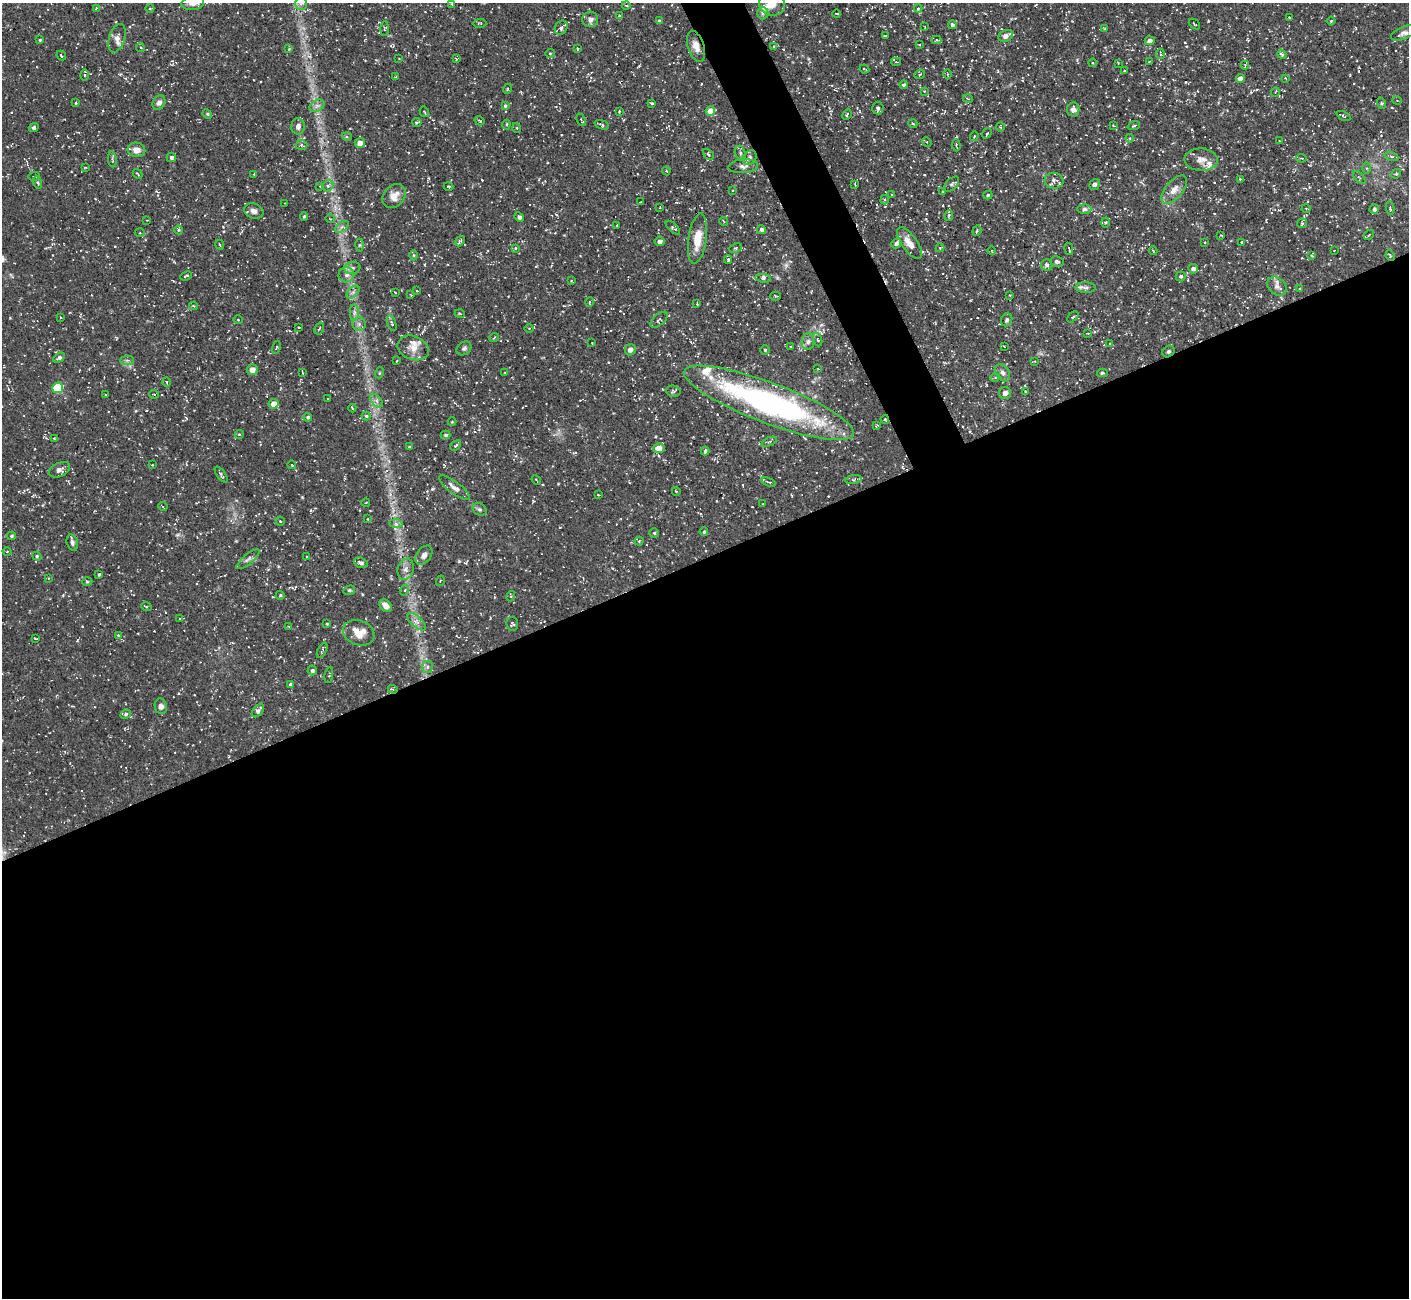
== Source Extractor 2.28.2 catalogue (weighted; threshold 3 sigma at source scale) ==
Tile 15 of 4 x 4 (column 3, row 4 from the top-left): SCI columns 2816-4222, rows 155-1450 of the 5631 x 5621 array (HDU 1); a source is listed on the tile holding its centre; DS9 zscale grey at full resolution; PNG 1411 x 1300 px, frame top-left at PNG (2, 3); each listed source drawn as its Kron ellipse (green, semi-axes under 4 px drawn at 4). Shown black and unused: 59% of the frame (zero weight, under 3 of 5 exposures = <1% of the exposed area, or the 3 px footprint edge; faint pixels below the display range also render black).
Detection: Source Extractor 2.28.2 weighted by HDU 2 'WHT'; one run over the whole footprint, this tile lists its part. Background 0.127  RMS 0.0049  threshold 0.022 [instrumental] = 3 sigma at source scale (4.5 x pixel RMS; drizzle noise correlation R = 1.50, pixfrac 1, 0.05/0.05 arcsec/px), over >= 5 px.
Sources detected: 336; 11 cosmic-ray / hot-pixel residue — neither listed nor drawn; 11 inside a brighter listed object's ellipse — not listed separately; the other 314 listed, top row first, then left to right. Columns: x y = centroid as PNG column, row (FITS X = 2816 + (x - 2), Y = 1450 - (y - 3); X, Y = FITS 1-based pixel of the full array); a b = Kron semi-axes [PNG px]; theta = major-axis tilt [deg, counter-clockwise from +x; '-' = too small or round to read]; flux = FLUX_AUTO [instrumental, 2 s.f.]
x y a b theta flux
193 3 11 7 7 3
772 3 13 12 - 6
301 4 6 6 - 1.3
452 4 3 2 - 0.38
626 5 4 3 - 0.43
96 8 4 3 - 0.44
150 8 4 3 - 0.49
918 8 4 3 - 0.62
763 13 6 6 - 1.1
837 14 4 2 - 0.49
620 16 4 3 - 0.47
1289 17 3 2 - 0.43
590 19 8 7 - 2.1
659 21 4 4 - 0.9
1331 21 4 3 - 0.41
479 23 7 2 1 0.48
1195 24 6 2 -40 0.45
952 25 4 4 - 1.2
925 27 3 2 - 0.32
561 28 7 6 - 1.8
1104 28 4 2 - 0.39
384 29 7 3 88 0.63
1404 33 13 6 20 2.1
886 36 3 2 - 0.51
1006 36 7 5 25 3.2
117 38 15 8 72 2.9
40 40 4 3 - 0.48
936 40 5 4 - 0.63
1150 41 5 4 - 1.9
919 44 3 2 - 0.35
696 46 16 8 -73 4.3
774 46 4 3 - 0.41
140 47 4 3 - 0.63
289 49 4 4 - 0.46
577 49 3 2 - 0.52
550 53 4 4 - 0.52
1160 54 5 3 - 0.46
1282 54 5 4 - 0.84
61 56 5 3 - 0.82
399 59 3 2 - 0.31
456 59 4 3 - 0.54
896 62 5 3 - 0.66
1149 62 4 2 - 0.39
1093 63 4 3 - 0.47
1118 63 2 2 - 0.29
1245 65 4 4 - 0.56
864 69 5 2 - 0.51
1124 71 4 2 - 0.4
920 74 5 3 - 0.56
948 74 5 3 - 0.51
85 75 6 4 90 0.6
395 77 3 3 - 0.36
1240 78 4 4 - 2.7
1285 78 3 2 - 0.42
904 85 4 4 - 0.98
507 89 5 3 - 0.45
924 91 4 2 - 0.34
1275 92 5 3 - 0.43
968 99 5 3 - 0.41
1397 100 4 4 - 0.54
159 102 8 6 58 1.9
76 103 4 3 - 0.6
652 103 3 3 - 0.53
1381 103 6 3 -72 0.59
317 106 8 5 30 1.7
505 106 4 3 - 0.64
878 108 6 5 - 1.2
1073 109 7 6 - 2
619 111 3 2 - 0.52
710 111 5 4 - 7.6
424 112 5 3 - 0.52
207 114 5 4 - 0.57
847 115 6 3 64 0.54
1343 116 7 3 -29 0.53
581 120 6 2 -64 0.49
480 121 5 3 - 0.5
417 122 4 4 - 0.66
913 124 4 3 - 0.44
506 125 5 3 - 0.6
602 125 7 3 -19 0.88
1113 125 2 2 - 0.53
298 126 8 7 - 2.3
1134 126 6 3 19 0.74
1000 127 5 3 - 0.45
34 128 5 4 - 1
517 128 5 3 - 0.45
987 133 5 3 - 0.5
974 136 5 3 - 0.57
347 137 5 3 - 0.56
1130 138 4 4 - 0.61
1279 141 2 2 - 0.38
927 142 5 4 - 0.64
360 143 5 5 - 3.7
301 145 6 5 - 0.94
956 145 6 3 -87 0.54
136 150 9 7 -11 3.6
740 153 7 5 -71 1.1
708 154 6 3 -45 0.71
171 157 5 5 - 1.2
750 157 8 6 47 1.4
1392 157 7 3 -19 0.8
1301 158 5 3 - 0.55
112 159 8 4 -82 0.83
1201 160 17 11 -2 4.3
743 166 15 7 5 2.4
85 167 3 2 - 0.35
1367 168 6 4 -90 0.68
666 171 4 4 - 0.54
138 174 5 2 - 0.46
254 174 3 2 - 0.36
1396 174 5 4 - 0.58
34 176 6 3 8 0.48
1359 177 8 3 -47 0.68
1240 179 2 2 - 0.42
1054 181 9 8 - 2.6
37 182 6 4 -71 0.73
855 184 3 2 - 0.37
952 184 9 5 47 1.1
1095 184 6 5 - 1.4
320 186 4 2 - 0.49
328 186 6 5 - 1
449 186 5 2 - 0.43
732 190 3 2 - 0.33
1174 190 17 8 51 4.3
943 191 3 2 - 0.55
892 194 3 2 - 0.42
988 195 4 3 - 0.74
394 196 13 10 48 4.7
885 200 5 4 - 0.78
640 202 2 2 - 0.3
285 203 2 2 - 0.3
660 207 3 2 - 0.28
1306 208 4 3 - 0.44
1390 208 6 4 -80 0.76
1084 209 7 5 0 1.3
1374 209 5 4 - 1.3
254 211 10 7 -16 2.7
949 215 5 4 - 0.58
304 216 4 3 - 0.66
519 217 5 4 - 1.3
330 219 4 2 - 0.38
147 220 3 2 - 0.35
724 222 4 2 - 0.5
1106 222 5 4 - 0.72
1302 223 5 5 - 0.7
617 225 3 2 - 0.52
342 227 8 4 35 1.2
673 228 9 3 -43 0.7
179 230 4 4 - 0.57
762 230 5 4 - 1.4
977 231 5 4 - 0.77
140 233 5 3 - 0.61
1221 235 3 2 - 0.41
1369 235 6 2 46 0.4
697 239 25 9 82 8.3
460 241 6 2 51 0.81
660 241 5 5 - 1.7
1205 242 3 2 - 0.36
1241 242 3 2 - 0.37
896 243 5 4 - 1.5
909 243 18 7 -56 5.6
220 245 5 2 - 0.49
359 245 6 4 89 0.74
515 248 4 3 - 0.5
736 248 6 4 25 0.75
940 248 4 4 - 0.5
1069 249 6 2 -77 0.61
1334 250 2 2 - 0.28
992 251 4 3 - 0.37
1153 251 4 2 - 0.31
413 255 5 3 - 0.55
1312 256 4 3 - 0.47
1390 256 5 3 - 0.6
728 260 4 3 - 0.81
1057 261 6 5 - 1.4
1046 265 6 6 - 1.3
352 268 8 6 14 1.6
1193 269 5 5 - 1.5
346 275 8 7 - 2.3
186 276 6 3 24 0.86
1181 276 5 4 - 0.81
763 278 8 4 -10 1.4
571 281 3 3 - 0.46
1277 286 11 8 -43 2.6
1086 287 10 5 -3 1.5
1299 289 4 2 - 0.49
417 291 4 2 - 0.3
353 292 8 4 45 1.4
395 292 3 2 - 0.37
411 295 3 2 - 0.3
1009 295 4 2 - 0.33
776 296 5 4 - 0.49
590 302 5 3 - 0.39
697 304 3 2 - 0.39
194 306 4 3 - 0.48
354 313 8 4 89 1.5
460 314 5 3 - 0.41
60 317 3 2 - 0.33
1073 317 7 2 44 0.45
238 320 4 3 - 0.37
659 320 10 5 40 1
1007 320 7 5 69 1
392 323 8 4 -71 0.8
359 324 7 6 - 1.6
299 327 3 2 - 0.38
319 328 6 3 61 0.6
529 328 5 3 - 0.5
1088 333 3 2 - 0.38
494 338 5 3 - 0.41
818 340 7 4 -71 0.74
808 342 8 6 86 1.8
592 343 2 2 - 0.3
1110 343 3 2 - 0.4
791 346 3 2 - 0.5
1004 346 4 2 - 0.37
276 347 6 2 76 0.43
413 348 16 11 -21 5.1
464 348 8 6 38 1.2
630 350 6 5 - 2.1
765 350 4 4 - 0.6
1168 351 6 5 - 1.1
59 358 6 4 28 1.3
127 360 7 4 1 1.1
397 361 3 2 - 0.35
1034 361 3 3 - 0.45
818 369 2 2 - 0.32
252 370 5 5 - 3.7
302 372 4 2 - 0.33
379 373 5 3 - 0.49
505 373 3 2 - 0.39
1002 373 9 6 -55 1.9
1102 373 5 4 - 0.74
995 378 5 3 - 0.49
166 382 5 3 - 0.46
58 388 5 5 - 22
673 391 7 5 -14 1
1025 392 4 3 - 0.5
1005 393 6 6 - 2.2
154 394 5 3 - 0.42
105 395 4 3 - 0.42
328 399 3 2 - 0.28
376 401 8 5 -47 1.3
769 403 90 20 -21 140
274 404 5 5 - 5
352 408 4 2 - 0.47
366 416 4 4 - 0.65
308 417 4 4 - 0.93
885 419 4 3 - 0.61
452 422 4 2 - 0.38
876 426 3 3 - 0.51
239 434 4 4 - 0.57
446 435 5 4 - 0.9
54 438 4 3 - 0.63
769 442 8 3 22 0.76
456 445 6 3 45 0.66
409 447 3 3 - 0.62
659 448 6 5 - 4.1
705 451 4 3 - 0.74
152 465 3 2 - 0.42
292 465 4 2 - 0.42
60 470 11 7 26 2.4
221 475 9 4 -54 1
853 479 8 4 8 0.97
536 480 5 2 - 0.4
769 482 7 3 -20 0.64
454 488 19 6 -37 3.1
676 491 4 2 - 0.36
598 495 3 2 - 0.42
366 502 4 3 - 0.39
763 504 2 2 - 0.34
163 507 4 3 - 0.51
479 509 7 6 - 1.1
368 519 4 2 - 0.35
280 521 4 4 - 0.64
396 524 6 4 -1 1.1
704 532 4 3 - 0.59
654 533 4 4 - 0.77
11 536 4 3 - 0.68
639 541 4 4 - 0.47
72 543 8 5 -74 1.4
7 552 4 3 - 0.38
424 555 11 7 53 2.4
37 556 4 4 - 0.58
307 557 4 2 - 0.41
248 559 14 5 40 1.9
361 563 7 5 -19 1.6
406 569 11 8 75 2.8
99 575 3 3 - 0.59
48 578 3 2 - 0.32
87 581 5 3 - 0.59
440 581 5 3 - 0.44
349 590 6 4 20 0.78
405 590 5 3 - 0.54
280 595 4 4 - 0.59
511 596 5 3 - 0.47
146 606 5 3 - 0.49
386 606 7 5 -42 3
179 618 4 3 - 0.45
417 622 11 5 -43 2.3
327 624 3 3 - 0.44
512 624 7 6 - 1.1
289 627 4 2 - 0.4
359 633 16 12 -20 7.6
118 635 4 3 - 0.43
36 638 4 2 - 0.42
322 650 8 3 64 0.7
427 667 6 5 - 1.2
312 670 5 5 - 1
329 675 8 2 81 0.56
291 684 4 4 - 1.1
393 689 5 4 - 0.62
161 706 8 6 -82 2.1
258 710 8 4 50 1.8
126 714 5 4 - 0.88
Overlapping masked pixels (flux is a lower limit): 6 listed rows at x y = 696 46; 1390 256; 1168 351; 769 403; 885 419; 393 689
Isophote crosses this tile's border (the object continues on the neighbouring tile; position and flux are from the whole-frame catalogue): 3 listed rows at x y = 193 3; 772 3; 301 4
Unlisted compact peaks at least as high as the median listed source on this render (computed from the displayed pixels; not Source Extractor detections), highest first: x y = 432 489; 786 265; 956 138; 777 278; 178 535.